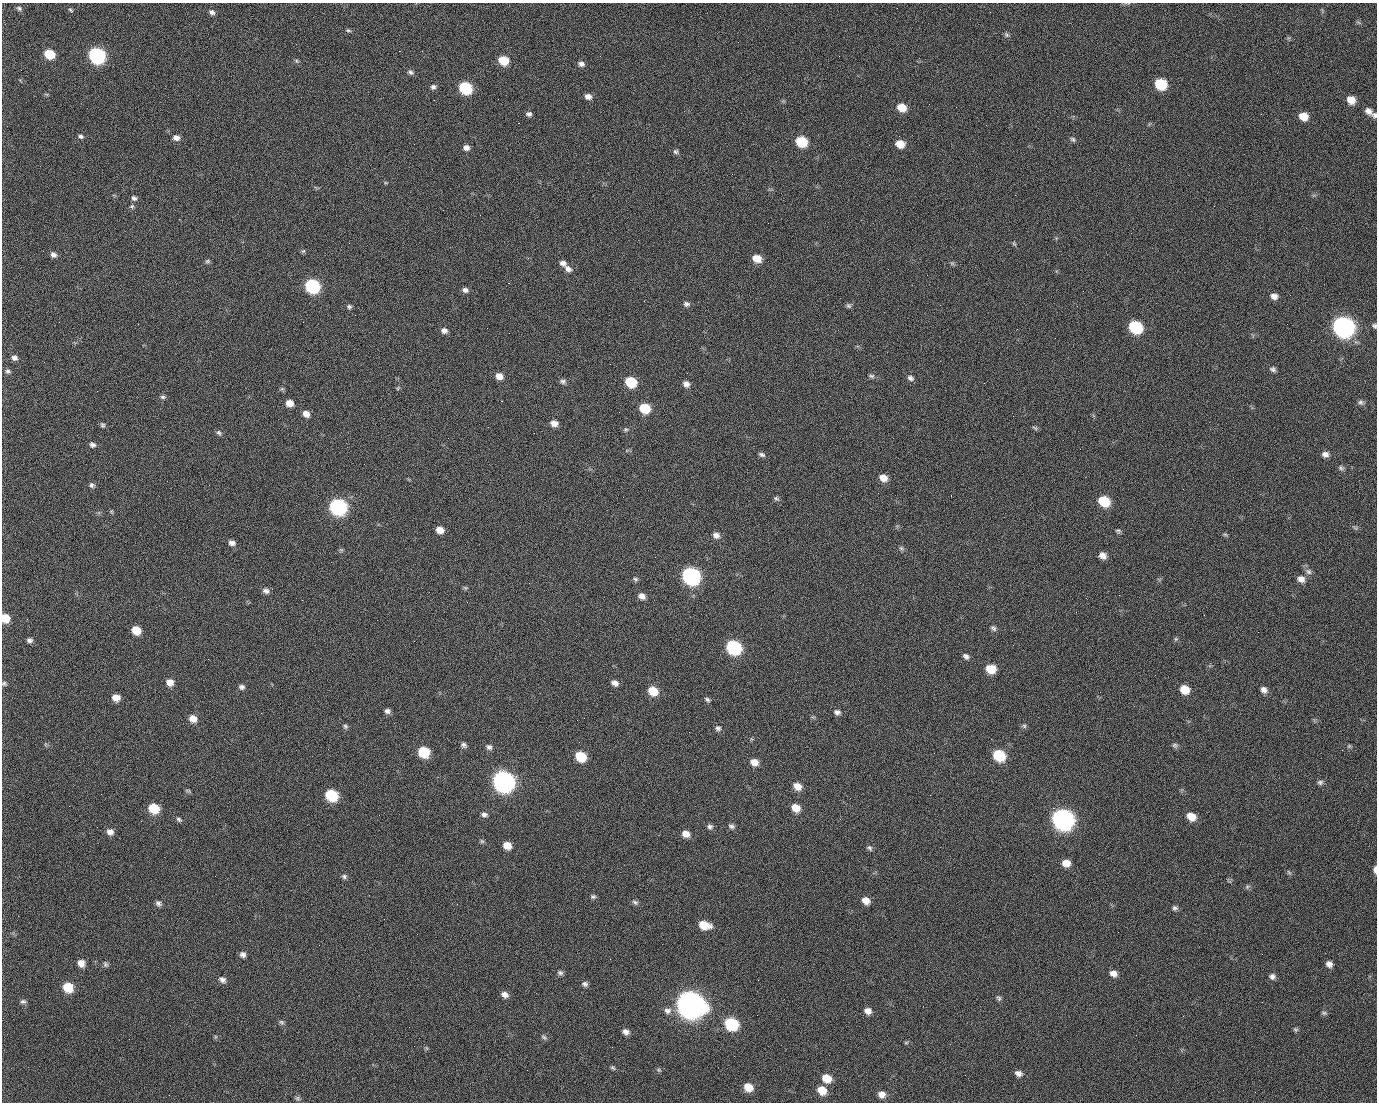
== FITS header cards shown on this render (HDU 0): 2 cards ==
NAXIS1  =                 1375 / length of data axis 1
NAXIS2  =                 1100 / length of data axis 2

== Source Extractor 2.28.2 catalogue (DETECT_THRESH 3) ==
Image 1375 x 1100 px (HDU 0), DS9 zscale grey, 1 PNG px = 1 image px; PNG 1379 x 1104 px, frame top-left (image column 1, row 1100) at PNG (2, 3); no overlay
Background 1500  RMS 31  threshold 94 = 3 sigma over >= 5 px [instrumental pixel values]
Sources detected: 221; all 221 listed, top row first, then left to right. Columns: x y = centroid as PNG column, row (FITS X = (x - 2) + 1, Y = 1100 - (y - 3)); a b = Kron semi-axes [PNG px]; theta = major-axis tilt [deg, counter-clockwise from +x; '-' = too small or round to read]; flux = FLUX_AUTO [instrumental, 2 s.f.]
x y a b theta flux
19 8 8 6 -28 5.2e+03
71 12 4 3 - 5.9e+03
212 12 8 6 -30 7.7e+03
990 12 3 2 - 2.0e+03
1358 22 7 4 -19 3.2e+03
348 30 7 4 -6 3.3e+03
1006 35 7 6 - 4.3e+03
399 51 2 2 - 2.4e+04
49 54 8 6 -24 7.0e+04
97 56 9 8 - 4.8e+05
839 56 2 2 - 9.4e+02
503 60 8 7 - 5.6e+04
296 61 6 5 - 3.3e+03
581 64 8 6 -14 7.8e+03
410 72 8 6 -28 6.0e+03
1161 84 8 7 - 1.0e+05
433 87 7 6 - 6.4e+03
465 88 8 7 - 1.7e+05
588 97 7 6 - 1.1e+04
498 99 2 2 - 1.3e+03
434 100 2 2 - 4.8e+03
1351 100 8 7 - 2.5e+04
901 107 8 7 - 3.5e+04
1368 111 10 7 -35 1.1e+04
529 114 7 5 -8 6.3e+03
1374 115 8 7 - 6.4e+03
1303 116 8 7 - 3.3e+04
518 123 2 2 - 3.7e+04
81 136 7 5 -15 4.9e+03
176 138 9 7 -16 1.0e+04
1073 139 7 5 -29 4.5e+03
801 142 8 7 - 8.7e+04
900 144 8 7 - 3.0e+04
466 147 7 6 - 9.8e+03
675 152 6 6 - 4.8e+03
1015 195 2 2 - 7.3e+03
134 198 7 6 - 5.9e+03
132 206 7 6 - 4.3e+03
1014 244 7 4 -64 3.1e+03
303 251 6 5 - 3.1e+03
53 255 7 6 - 8.6e+03
757 258 8 7 - 3.1e+04
207 261 7 5 2 3.8e+03
563 263 9 6 -30 8.7e+03
952 263 6 5 - 3.4e+03
568 269 9 6 -34 1.0e+04
508 283 2 2 - 5.7e+04
312 286 8 8 - 3.0e+05
465 290 7 6 - 7.3e+03
1083 291 2 2 - 3.3e+03
1290 295 3 2 - 2.1e+03
1274 296 8 7 - 1.1e+04
686 304 8 6 -10 6.4e+03
848 306 8 6 -44 4.5e+03
349 307 6 6 - 4.7e+03
355 315 2 2 - 1.1e+03
59 322 2 2 - 1.5e+03
1287 324 2 2 - 1.2e+03
1374 326 6 5 - 4.4e+03
1135 327 9 8 - 1.7e+05
1343 327 10 9 - 1.4e+06
444 331 8 7 - 9.6e+03
14 358 7 6 - 8.6e+03
1273 369 8 5 -29 5.9e+03
8 371 7 6 - 5.5e+03
499 376 8 7 - 1.6e+04
871 376 9 5 -7 5.0e+03
910 378 9 6 -29 6.9e+03
563 381 9 7 -4 6.1e+03
631 382 8 7 - 8.9e+04
984 383 2 2 - 1.6e+04
686 384 8 7 - 1.0e+04
398 388 6 3 54 2.5e+03
97 391 2 2 - 1.4e+03
163 397 7 6 - 4.9e+03
501 401 3 2 - 5.9e+04
1361 402 8 6 -16 5.9e+03
289 403 7 6 - 1.8e+04
645 408 8 7 - 6.7e+04
619 412 2 2 - 9.1e+02
306 414 7 7 - 1.4e+04
554 423 8 6 -14 1.5e+04
102 425 7 6 - 4.4e+03
1035 428 9 4 -35 3.4e+03
626 429 6 6 - 3.8e+03
219 433 8 6 -51 5.0e+03
92 445 7 6 - 6.9e+03
762 454 8 5 -22 5.6e+03
1325 454 9 7 1 1.0e+04
1341 468 9 6 -28 5.1e+03
883 478 8 7 - 2.0e+04
92 485 7 7 - 5.8e+03
951 495 2 2 - 3.0e+03
623 497 2 2 - 3.3e+03
776 498 8 6 -31 4.7e+03
1104 501 9 7 -29 8.4e+04
338 507 9 8 - 5.3e+05
111 512 7 4 -45 2.7e+03
1355 528 7 4 -45 3.8e+03
440 530 7 6 - 1.9e+04
1118 531 6 5 - 3.8e+03
1225 534 6 4 -2 2.9e+03
716 535 9 7 -18 1.1e+04
232 543 8 6 -15 9.8e+03
901 548 6 6 - 4.2e+03
341 550 6 5 - 3.1e+03
1102 555 7 6 - 1.4e+04
655 557 2 2 - 1.0e+03
1309 571 9 7 -45 8.5e+03
691 576 10 8 -34 6.4e+05
635 579 7 6 - 4.3e+03
1301 579 10 8 -18 1.4e+04
465 588 6 5 - 3.2e+03
266 591 8 6 -15 8.3e+03
642 596 8 7 - 1.3e+04
5 618 7 7 - 3.9e+04
27 619 3 2 - 2.4e+03
377 620 2 2 - 1.2e+04
993 628 9 6 -42 5.9e+03
136 630 7 6 - 3.8e+04
1176 639 6 5 - 3.3e+03
30 640 7 5 7 6.7e+03
414 641 2 2 - 1.1e+03
734 647 9 8 - 3.0e+05
966 656 9 6 -38 7.6e+03
991 669 9 7 -12 4.5e+04
170 682 8 7 - 1.8e+04
615 683 8 6 -25 1.0e+04
4 684 7 6 - 4.4e+03
242 687 8 7 - 6.8e+03
1185 689 9 7 -30 3.6e+04
1264 690 8 7 - 1.1e+04
653 691 9 8 - 4.4e+04
116 698 8 7 - 1.9e+04
707 700 8 5 -35 4.6e+03
387 711 7 6 - 7.2e+03
837 712 8 7 - 7.3e+03
193 719 8 7 - 2.0e+04
345 726 7 5 -47 4.4e+03
1024 726 6 5 - 4.0e+03
718 728 8 7 - 6.4e+03
464 745 8 7 - 6.5e+03
1175 745 8 6 -18 5.2e+03
1349 746 6 4 45 2.8e+03
489 747 8 6 -34 7.0e+03
424 752 8 7 - 9.1e+04
934 753 2 2 - 2.0e+03
999 755 9 7 -30 1.1e+05
581 756 8 7 - 6.9e+04
754 762 8 7 - 1.9e+04
503 781 10 9 - 1.4e+06
1320 782 8 6 15 5.8e+03
797 786 9 7 -32 2.2e+04
188 791 8 4 -22 3.2e+03
101 794 2 2 - 2.6e+03
331 795 9 7 -30 1.3e+05
930 795 2 2 - 8.5e+03
154 808 8 7 - 6.8e+04
796 808 8 7 - 2.7e+04
1053 808 2 2 - 1.7e+04
484 814 8 6 -14 7.0e+03
1191 817 9 7 -29 2.9e+04
179 819 7 5 -32 4.7e+03
1062 819 10 9 - 1.4e+06
710 826 8 7 - 6.8e+03
732 826 9 6 -19 6.2e+03
110 832 8 7 - 1.2e+04
686 834 8 7 - 1.8e+04
482 841 7 5 -43 3.7e+03
507 845 7 6 - 2.5e+04
869 848 8 6 -45 5.1e+03
1066 863 8 8 - 2.2e+04
1375 870 8 4 -87 1.1e+04
1289 872 7 4 -45 3.6e+03
344 876 7 6 - 5.2e+03
1247 887 6 6 - 4.0e+03
593 897 7 6 - 4.8e+03
866 900 8 7 - 1.8e+04
635 902 9 6 -28 5.6e+03
158 903 8 6 -52 6.5e+03
457 904 3 2 - 1.9e+03
1175 908 7 6 - 5.6e+03
704 925 11 7 -14 4.1e+04
1118 932 2 2 - 2.4e+03
243 954 7 6 - 8.0e+03
610 959 2 2 - 2.9e+03
81 963 7 7 - 1.7e+04
105 964 8 6 -59 4.6e+03
1329 964 7 6 - 1.0e+04
560 973 7 6 - 5.4e+03
1113 973 9 7 -25 1.2e+04
1272 976 8 8 - 8.2e+03
222 980 9 7 -21 8.9e+03
758 980 2 2 - 2.3e+03
585 984 8 6 -19 6.5e+03
68 987 8 7 - 5.8e+04
505 994 8 6 -27 1.2e+04
999 998 8 6 -66 4.5e+03
23 1001 7 6 - 5.6e+03
690 1004 12 10 -28 3.2e+06
667 1011 10 9 - 1.2e+04
868 1011 8 7 - 1.3e+04
1324 1013 7 5 -9 3.8e+03
757 1015 2 2 - 1.1e+03
281 1022 7 6 - 4.6e+03
731 1024 9 8 - 1.8e+05
1295 1030 6 5 - 3.7e+03
626 1032 8 7 - 9.9e+03
1136 1035 2 2 - 1.0e+03
544 1037 9 5 -39 4.6e+03
906 1043 6 4 1 2.7e+03
613 1068 7 5 -38 3.7e+03
527 1070 2 2 - 8.0e+02
659 1070 6 5 - 3.3e+03
1018 1073 9 7 -14 1.1e+04
827 1078 9 8 - 3.3e+04
748 1087 8 7 - 2.9e+04
822 1090 9 8 - 3.4e+04
882 1094 9 8 - 1.5e+04
169 1095 2 2 - 5.6e+03
297 1098 7 6 - 4.7e+03
At the frame edge (FLAGS 8, measured only in part): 5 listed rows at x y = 1374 115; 1374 326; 5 618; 4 684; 1375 870